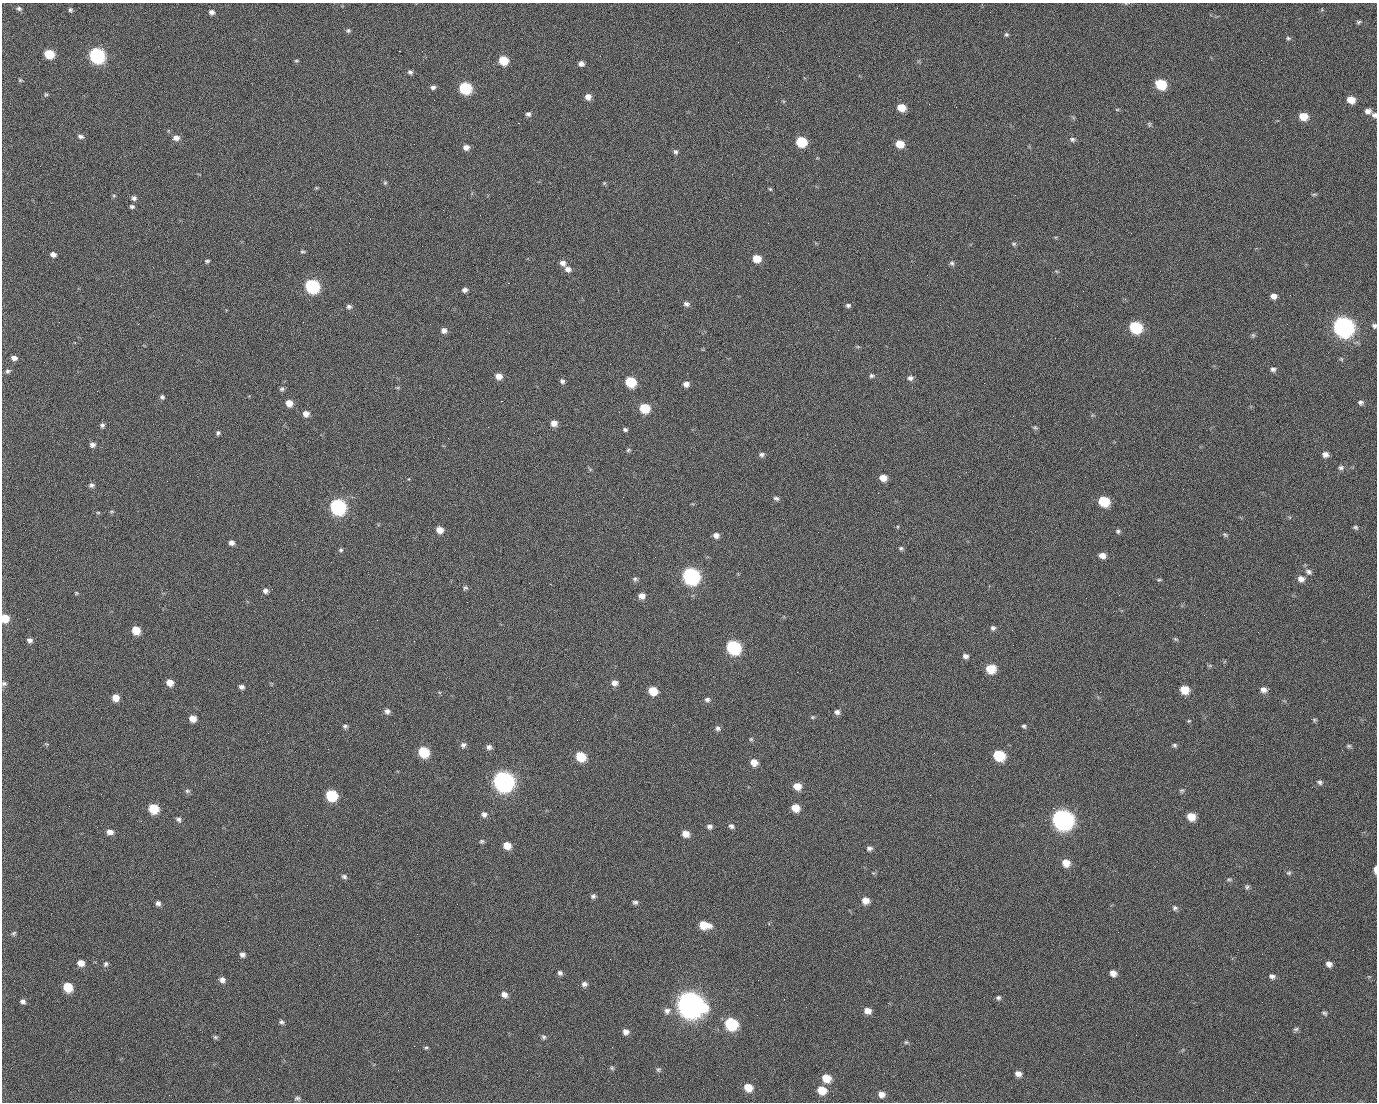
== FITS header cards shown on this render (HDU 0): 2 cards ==
NAXIS1  =                 1375 / length of data axis 1
NAXIS2  =                 1100 / length of data axis 2

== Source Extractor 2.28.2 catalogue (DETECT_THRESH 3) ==
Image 1375 x 1100 px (HDU 0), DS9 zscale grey, 1 PNG px = 1 image px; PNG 1379 x 1104 px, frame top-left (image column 1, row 1100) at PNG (2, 3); no overlay
Background 1490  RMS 31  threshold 92.4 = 3 sigma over >= 5 px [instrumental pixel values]
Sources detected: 248; all 248 listed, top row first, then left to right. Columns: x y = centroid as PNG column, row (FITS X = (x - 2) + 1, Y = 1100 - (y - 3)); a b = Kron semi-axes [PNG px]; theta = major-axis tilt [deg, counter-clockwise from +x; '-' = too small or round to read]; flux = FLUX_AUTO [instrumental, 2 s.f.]
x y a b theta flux
19 8 6 5 - 4.6e+03
71 11 5 3 - 6.8e+03
211 12 6 6 - 7.6e+03
990 12 3 2 - 1.8e+03
1358 22 6 4 17 3.3e+03
348 31 6 6 - 4.1e+03
1006 35 6 5 - 3.7e+03
1288 38 7 5 -14 3.5e+03
399 51 2 2 - 2.4e+04
49 54 7 6 - 7.1e+04
97 56 8 7 - 4.9e+05
503 60 7 6 - 5.8e+04
296 61 5 4 - 2.9e+03
581 64 6 5 - 8.6e+03
410 72 6 5 - 5.5e+03
20 80 6 5 - 2.7e+03
1161 84 8 7 - 1.0e+05
433 87 6 5 - 5.9e+03
465 88 7 7 - 1.7e+05
46 94 5 4 - 2.7e+03
588 97 7 6 - 1.3e+04
498 99 2 2 - 1.2e+03
434 100 2 2 - 4.3e+03
1351 100 7 6 - 2.6e+04
929 104 2 2 - 8.0e+02
901 107 7 6 - 3.3e+04
1117 109 5 3 - 2.0e+03
1368 111 7 6 - 9.6e+03
528 114 5 5 - 6.2e+03
1374 115 7 7 - 6.3e+03
1303 116 7 6 - 3.5e+04
518 123 2 2 - 2.8e+04
1149 124 7 5 -80 3.1e+03
80 136 8 5 -14 5.7e+03
176 138 8 7 - 1.1e+04
1072 139 7 6 - 5.4e+03
801 142 7 7 - 8.9e+04
900 144 7 6 - 3.1e+04
466 147 7 6 - 1.0e+04
675 152 7 5 -56 5.1e+03
385 183 5 5 - 2.9e+03
604 183 5 5 - 2.3e+03
316 188 6 3 17 2.3e+03
770 189 5 4 - 2.6e+03
1314 194 7 3 8 2.8e+03
1015 195 2 2 - 7.2e+03
114 196 6 4 -19 2.5e+03
134 198 6 6 - 6.1e+03
132 207 6 5 - 4.2e+03
1014 244 7 5 1 3.4e+03
302 251 7 4 -5 2.9e+03
53 254 6 5 - 8.5e+03
757 258 7 6 - 3.1e+04
207 261 6 5 - 3.6e+03
563 263 7 7 - 9.5e+03
952 263 7 6 - 4.4e+03
568 269 8 6 -29 9.9e+03
1056 271 6 3 -19 2.2e+03
508 283 2 2 - 5.7e+04
312 286 8 7 - 3.0e+05
465 290 6 5 - 7.1e+03
1083 291 2 2 - 3.4e+03
1290 295 2 2 - 2.1e+03
1273 296 6 5 - 1.1e+04
686 304 8 6 -21 6.6e+03
848 305 7 5 0 4.7e+03
349 307 6 5 - 5.6e+03
355 315 2 2 - 8.9e+02
59 322 2 2 - 1.4e+03
1287 324 2 2 - 1.3e+03
1374 326 6 6 - 4.9e+03
1135 327 8 7 - 1.7e+05
1343 327 9 8 - 1.4e+06
444 330 6 6 - 9.8e+03
1253 335 7 5 -70 3.4e+03
858 347 6 4 -19 2.5e+03
14 358 7 5 -10 9.0e+03
1273 369 7 6 - 5.9e+03
8 371 7 6 - 4.8e+03
499 376 7 6 - 1.6e+04
871 376 7 6 - 4.4e+03
910 378 8 6 3 7.1e+03
562 381 7 6 - 5.3e+03
630 382 7 7 - 9.0e+04
984 383 2 2 - 1.5e+04
686 384 7 6 - 1.0e+04
282 389 7 6 - 4.3e+03
97 391 2 2 - 1.3e+03
162 397 6 5 - 4.4e+03
501 401 3 2 - 5.9e+04
289 403 7 6 - 2.0e+04
1360 403 7 6 - 5.2e+03
644 408 7 7 - 6.6e+04
619 412 2 2 - 1.0e+03
306 414 7 6 - 1.4e+04
554 423 7 6 - 1.5e+04
102 425 6 5 - 5.0e+03
1035 428 7 5 -28 3.3e+03
625 430 6 5 - 4.1e+03
218 433 5 5 - 4.3e+03
92 445 6 5 - 7.6e+03
628 450 5 4 - 3.0e+03
1325 454 7 6 - 1.0e+04
761 455 7 6 - 6.0e+03
1341 468 8 6 0 5.6e+03
883 478 7 6 - 2.0e+04
91 485 7 6 - 5.9e+03
623 497 3 2 - 3.2e+03
776 498 8 5 -22 5.3e+03
1104 501 8 7 - 8.6e+04
338 507 8 7 - 5.4e+05
112 511 6 4 18 2.4e+03
98 513 5 3 - 2.1e+03
1355 527 8 5 -29 4.1e+03
440 530 7 6 - 2.0e+04
1118 531 6 5 - 4.3e+03
716 535 7 6 - 9.6e+03
1225 535 8 5 -31 3.7e+03
231 543 6 5 - 9.1e+03
901 548 6 5 - 3.8e+03
341 550 6 5 - 3.5e+03
1102 555 7 6 - 1.4e+04
655 557 2 2 - 9.5e+02
1308 572 10 7 -33 8.1e+03
691 576 9 8 - 6.4e+05
635 579 7 7 - 4.7e+03
1301 579 8 7 - 1.2e+04
1159 580 6 4 20 2.7e+03
465 588 7 5 31 3.8e+03
265 591 6 6 - 7.3e+03
76 593 5 4 - 2.3e+03
642 596 7 6 - 1.4e+04
5 618 7 6 - 4.1e+04
27 619 2 2 - 4.6e+03
377 620 2 2 - 1.2e+04
993 628 6 6 - 5.3e+03
136 630 7 6 - 3.9e+04
1176 639 7 4 -20 3.1e+03
30 640 7 6 - 6.9e+03
414 641 2 2 - 9.9e+02
733 647 8 7 - 3.1e+05
965 656 7 6 - 7.4e+03
1210 666 6 4 -19 2.7e+03
991 669 8 7 - 4.6e+04
170 682 7 6 - 1.9e+04
4 683 6 5 - 4.6e+03
614 683 7 6 - 1.1e+04
241 687 6 5 - 6.5e+03
1184 690 7 7 - 3.7e+04
1264 690 8 7 - 1.1e+04
653 691 7 6 - 4.4e+04
116 697 7 6 - 2.0e+04
707 699 7 6 - 5.7e+03
387 711 7 6 - 7.9e+03
837 712 6 6 - 7.2e+03
812 717 6 5 - 2.9e+03
193 719 6 6 - 1.9e+04
1314 720 6 4 0 2.8e+03
1189 721 5 4 - 2.2e+03
345 726 7 5 16 4.6e+03
1024 726 6 5 - 3.7e+03
718 728 7 6 - 6.1e+03
751 739 5 5 - 2.9e+03
46 744 6 4 -32 2.5e+03
463 745 8 6 59 6.9e+03
1175 745 5 5 - 4.1e+03
1349 746 6 5 - 3.4e+03
489 747 7 7 - 7.1e+03
424 752 7 7 - 9.2e+04
934 753 3 2 - 1.9e+03
999 755 8 7 - 1.1e+05
580 756 8 7 - 6.8e+04
754 762 7 6 - 2.0e+04
503 781 9 8 - 1.4e+06
1320 782 7 5 -14 4.9e+03
797 786 8 7 - 2.3e+04
1182 790 7 5 1 3.4e+03
187 791 7 5 -2 4.4e+03
101 794 2 2 - 2.9e+03
331 795 8 7 - 1.3e+05
930 795 2 2 - 8.5e+03
795 808 7 6 - 2.8e+04
1053 808 2 2 - 1.7e+04
153 809 7 6 - 6.9e+04
484 814 7 7 - 7.9e+03
1191 817 7 7 - 3.0e+04
178 819 8 6 -45 5.8e+03
1062 819 10 9 - 1.4e+06
709 826 6 6 - 6.4e+03
731 826 7 6 - 5.9e+03
110 832 7 6 - 1.2e+04
685 834 7 6 - 1.8e+04
482 841 6 5 - 3.7e+03
507 845 7 6 - 2.5e+04
869 848 9 6 6 6.2e+03
1066 863 8 7 - 2.3e+04
1375 870 7 3 -89 9.8e+03
1289 873 7 5 2 3.8e+03
344 877 7 5 -25 5.5e+03
1229 879 8 4 4 3.7e+03
1247 887 7 6 - 4.5e+03
593 896 7 6 - 5.3e+03
865 900 7 7 - 1.8e+04
635 902 6 5 - 5.0e+03
158 903 6 6 - 6.8e+03
457 904 3 2 - 1.6e+03
1175 908 7 7 - 5.5e+03
704 925 11 7 -11 4.1e+04
1118 932 2 2 - 2.5e+03
14 933 7 5 50 3.4e+03
242 954 6 6 - 7.5e+03
610 959 2 2 - 2.8e+03
81 963 7 6 - 1.6e+04
105 964 7 6 - 4.8e+03
1329 964 7 6 - 9.6e+03
560 973 6 5 - 5.7e+03
1113 973 7 6 - 1.2e+04
1272 976 7 6 - 7.0e+03
222 980 8 7 - 9.4e+03
758 980 2 2 - 2.1e+03
584 984 8 7 - 7.5e+03
68 987 7 7 - 5.7e+04
504 994 7 6 - 1.1e+04
998 998 6 5 - 4.5e+03
23 1002 7 6 - 6.3e+03
690 1005 12 10 -28 2.9e+06
667 1011 9 8 - 1.1e+04
867 1011 8 7 - 1.4e+04
1324 1013 7 5 -31 3.8e+03
281 1022 6 5 - 4.7e+03
731 1024 8 7 - 1.8e+05
1296 1029 7 5 15 4.1e+03
626 1032 7 7 - 1.1e+04
1136 1035 2 2 - 1.0e+03
215 1037 7 5 -1 3.5e+03
543 1037 6 6 - 4.4e+03
906 1042 5 5 - 3.3e+03
426 1047 6 4 1 2.7e+03
612 1068 6 5 - 3.6e+03
658 1069 6 6 - 3.8e+03
1018 1074 8 6 -21 1.1e+04
826 1078 8 7 - 3.5e+04
748 1087 8 7 - 3.0e+04
822 1090 9 7 -25 3.5e+04
1255 1092 2 2 - 9.8e+02
881 1094 7 6 - 1.3e+04
169 1095 2 2 - 6.1e+03
297 1098 8 5 2 4.5e+03
At the frame edge (FLAGS 8, measured only in part): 5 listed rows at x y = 1374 115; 1374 326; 5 618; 4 683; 1375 870